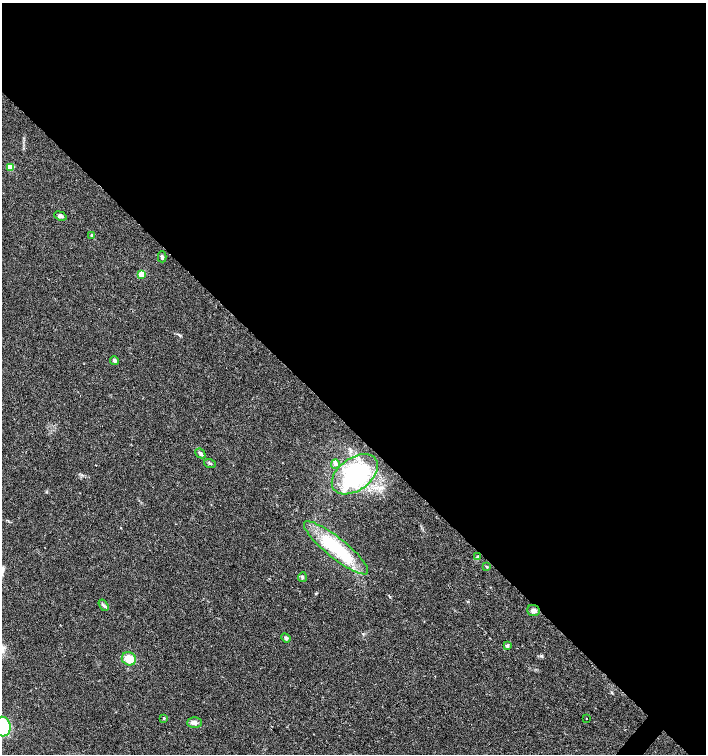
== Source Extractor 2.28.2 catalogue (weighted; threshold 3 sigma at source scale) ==
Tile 3 of 4 x 4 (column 3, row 1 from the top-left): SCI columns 3048-4454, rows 4513-6016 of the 6027 x 6022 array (HDU 1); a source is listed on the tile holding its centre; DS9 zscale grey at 2 x 2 block average (1 PNG px = mean of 2 x 2 image px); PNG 708 x 756 px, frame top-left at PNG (2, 3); each listed source drawn as its Kron ellipse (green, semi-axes under 4 px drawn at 4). Shown black and unused: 57% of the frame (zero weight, under 2 of 3 exposures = <1% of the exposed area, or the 3 px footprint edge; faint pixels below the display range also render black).
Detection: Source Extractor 2.28.2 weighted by HDU 2 'WHT'; one run over the whole footprint, this tile lists its part. Background 0.0317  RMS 0.0047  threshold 0.0212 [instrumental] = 3 sigma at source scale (4.5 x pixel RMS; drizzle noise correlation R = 1.50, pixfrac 1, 0.0396/0.0396 arcsec/px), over >= 5 px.
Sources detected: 24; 1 inside a brighter listed object's ellipse — not listed separately; the other 23 listed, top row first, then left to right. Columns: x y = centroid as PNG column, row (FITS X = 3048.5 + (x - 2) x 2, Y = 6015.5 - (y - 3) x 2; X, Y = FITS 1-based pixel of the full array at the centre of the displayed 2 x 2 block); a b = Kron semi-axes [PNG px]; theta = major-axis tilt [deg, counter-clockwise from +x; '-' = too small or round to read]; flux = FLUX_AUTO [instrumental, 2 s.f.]
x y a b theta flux
10 167 3 3 - 33
60 216 6 3 -21 3.2
92 235 4 3 - 1.6
162 257 5 3 - 2.2
141 274 3 3 - 24
114 360 4 4 - 2.5
200 453 5 3 - 2.5
210 463 6 2 -18 1.4
335 464 5 3 - 2.1
355 474 26 16 36 120
336 548 40 10 -39 81
478 556 3 3 - 0.96
487 567 3 3 - 0.97
302 577 5 3 - 1.6
103 605 6 2 -58 1.8
533 611 6 5 - 4.1
286 638 5 4 - 2.4
507 645 4 4 - 1.8
129 659 7 6 - 15
164 718 3 2 - 1.1
587 718 2 2 - 0.73
194 723 7 5 0 4.2
3 727 10 8 -76 66
Isophote crosses this tile's border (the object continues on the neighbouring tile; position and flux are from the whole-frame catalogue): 1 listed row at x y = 3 727